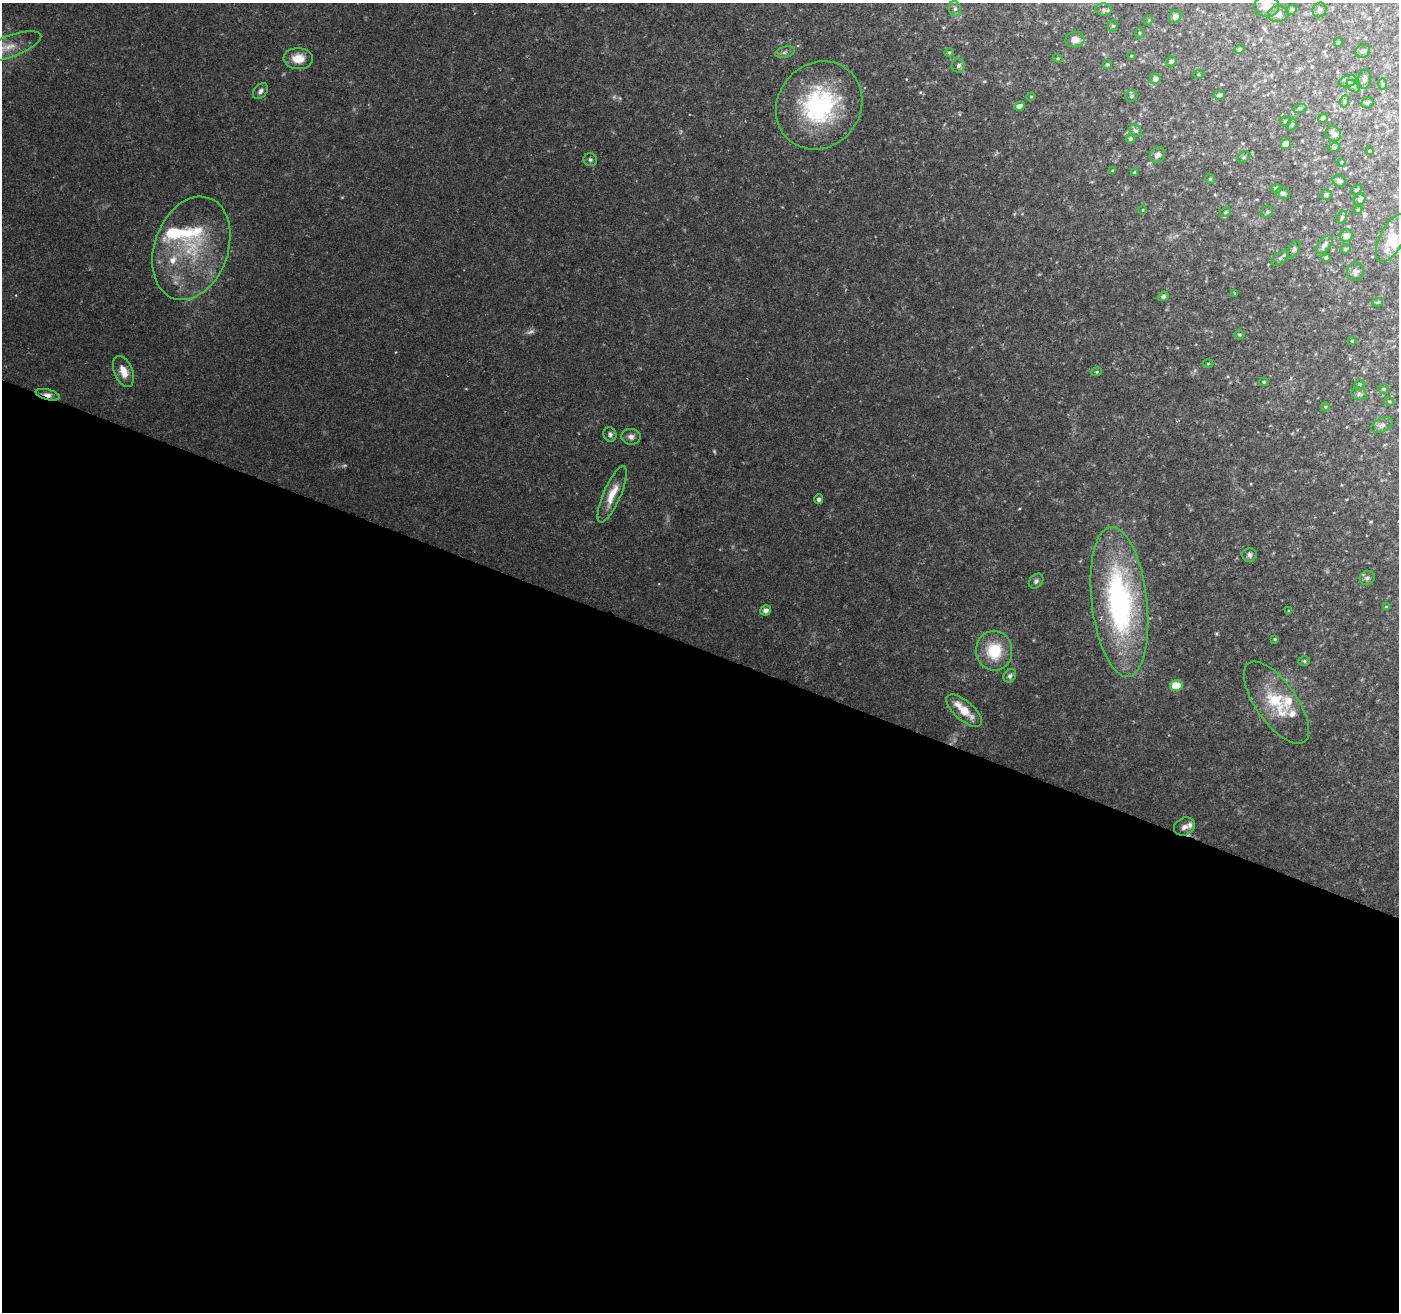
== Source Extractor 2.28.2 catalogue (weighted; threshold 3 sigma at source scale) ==
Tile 14 of 4 x 4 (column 2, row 4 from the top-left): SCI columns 1407-2803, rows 274-1583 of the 5598 x 5724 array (HDU 1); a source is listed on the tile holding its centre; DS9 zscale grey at full resolution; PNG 1401 x 1314 px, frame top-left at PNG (2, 3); each listed source drawn as its Kron ellipse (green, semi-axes under 4 px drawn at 4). Shown black and unused: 51% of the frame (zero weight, under 2 of 3 exposures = <1% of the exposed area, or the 3 px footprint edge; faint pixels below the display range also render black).
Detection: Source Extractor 2.28.2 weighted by HDU 2 'WHT'; one run over the whole footprint, this tile lists its part. Background 0.0581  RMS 0.0063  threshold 0.0284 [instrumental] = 3 sigma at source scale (4.5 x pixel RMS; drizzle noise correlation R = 1.50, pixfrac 1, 0.0396/0.0396 arcsec/px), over >= 5 px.
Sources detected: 122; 4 too faint to see at this stretch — neither listed nor drawn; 9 inside a brighter listed object's ellipse — not listed separately; the other 109 listed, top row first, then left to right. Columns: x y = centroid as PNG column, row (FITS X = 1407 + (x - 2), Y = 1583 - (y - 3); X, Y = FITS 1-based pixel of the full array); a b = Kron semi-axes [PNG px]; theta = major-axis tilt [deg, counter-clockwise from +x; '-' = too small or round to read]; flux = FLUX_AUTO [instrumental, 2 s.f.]
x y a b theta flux
1267 6 12 10 -1 7
955 9 8 6 -76 1.8
1291 9 6 4 44 1.2
1104 10 8 6 -6 1.7
1319 10 7 6 - 1.5
1278 14 10 8 5 3
1175 17 6 6 - 2.8
1149 20 5 3 - 0.55
1113 26 5 5 - 0.99
1140 33 5 3 - 0.62
1075 39 9 8 - 4.4
1338 43 4 4 - 1
9 46 33 11 19 12
1239 49 5 4 - 1.7
1363 51 7 6 - 1.9
785 52 10 5 14 1.7
949 52 5 4 - 0.78
1131 56 3 3 - 0.63
1058 58 5 4 - 0.74
298 59 14 10 -3 9.3
1171 61 5 5 - 1.4
1108 64 4 4 - 0.94
958 66 7 6 - 2.2
1199 74 5 4 - 0.81
1155 79 5 5 - 3
1364 79 10 6 84 1.8
1348 81 9 5 17 1.9
1382 84 6 4 -90 0.8
1353 86 7 4 -44 1.4
260 91 9 6 50 2.2
1219 95 5 4 - 1.4
1131 96 6 6 - 1.4
1031 97 4 4 - 0.62
1345 101 6 4 70 0.88
1367 103 6 5 - 1.1
819 105 46 41 50 88
1020 106 5 4 - 3.6
1300 108 7 4 18 1.1
1323 118 4 4 - 2.3
1285 121 5 4 - 1.2
1292 124 6 4 73 1.1
1136 131 7 5 -43 1.5
1333 134 8 7 - 3.8
1130 139 5 4 - 1.6
1286 144 5 5 - 5.5
1334 148 6 4 18 0.74
1369 151 3 2 - 0.52
1158 155 8 7 - 3
1244 157 7 5 28 1.1
590 160 7 6 - 1.4
1341 162 3 3 - 0.52
1112 171 4 4 - 0.71
1135 172 4 3 - 0.9
1210 179 5 4 - 0.81
1339 181 7 5 -24 1.8
1276 188 5 4 - 1.6
1356 190 6 4 30 0.91
1283 193 7 6 - 1.6
1326 195 5 5 - 1.3
1360 199 6 5 - 2.1
1143 210 4 3 - 0.52
1358 210 4 3 - 0.67
1225 212 6 4 23 0.89
1267 212 6 5 - 1.3
1342 217 6 5 - 1.1
1346 235 7 6 - 4
1392 238 26 12 63 16
1325 245 11 6 49 3
191 248 53 37 70 60
1294 249 9 5 60 1.5
1345 249 5 4 - 1.1
1280 258 10 5 36 1.9
1326 258 4 4 - 1.2
1355 272 9 8 - 2.4
1235 293 3 3 - 0.62
1163 296 5 4 - 1.6
1378 302 5 4 - 0.74
1239 334 5 5 - 0.82
1352 341 4 4 - 0.63
1208 364 5 3 - 0.56
123 371 16 9 -66 7.1
1097 372 5 4 - 0.78
1264 382 4 4 - 0.93
1359 385 5 5 - 1.1
1384 389 5 4 - 1.1
1359 394 8 6 -28 1.7
48 395 12 5 -14 3.2
1389 401 5 3 - 0.53
1325 407 4 4 - 0.82
1382 425 11 7 27 2.3
610 434 7 6 - 1.7
631 437 9 8 - 2.8
612 494 30 8 67 11
819 499 5 4 - 1.8
1249 555 7 7 - 2.1
1367 578 7 7 - 2.1
1036 581 8 6 46 1.6
1119 602 75 27 -83 160
1386 607 4 4 - 0.82
765 610 5 5 - 3.3
1289 611 3 3 - 0.61
1275 639 4 3 - 0.67
994 651 20 18 -85 25
1304 661 5 5 - 1
1010 676 7 6 - 2.3
1176 686 6 5 - 22
1276 703 48 20 -55 30
964 711 22 9 -41 12
1184 827 11 8 28 3.4
Overlapping masked pixels (flux is a lower limit): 1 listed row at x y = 48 395
Isophote crosses this tile's border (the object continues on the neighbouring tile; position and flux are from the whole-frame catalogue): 3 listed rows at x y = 1267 6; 9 46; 1392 238
Unlisted compact peaks at least as high as the median listed source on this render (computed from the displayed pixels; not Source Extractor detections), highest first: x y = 1216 633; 1371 522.